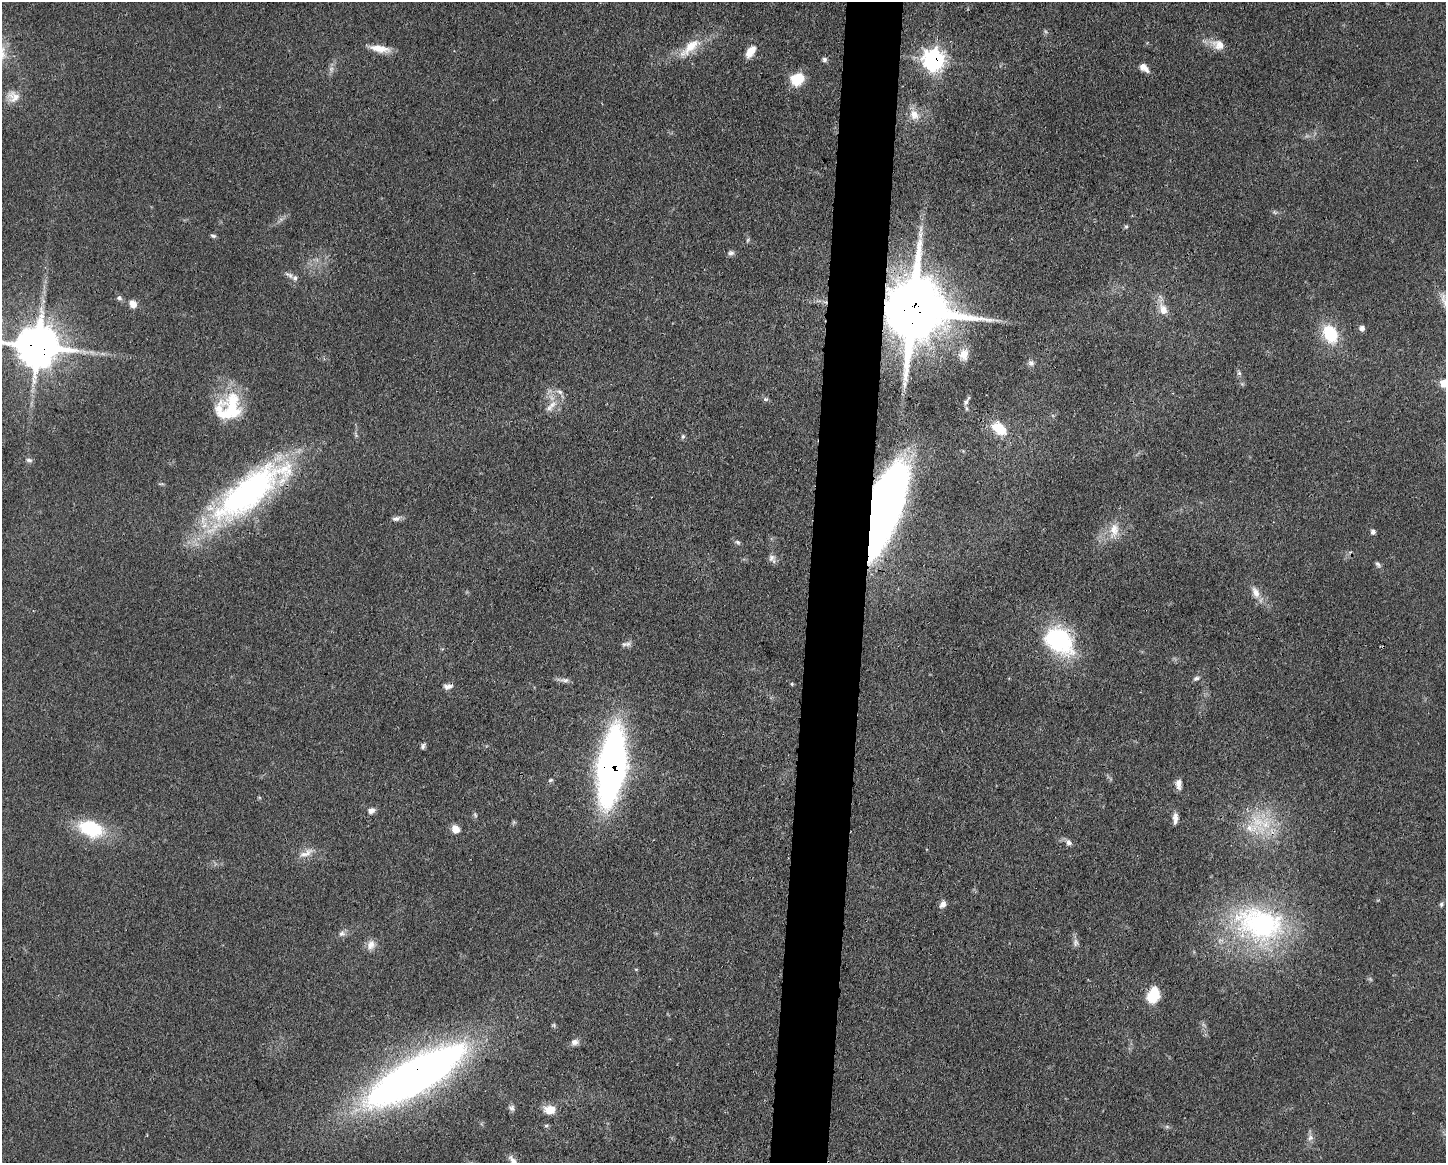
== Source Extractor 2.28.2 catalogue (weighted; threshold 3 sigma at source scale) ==
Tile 5 of 3 x 4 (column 2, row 2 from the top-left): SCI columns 1559-3002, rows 2326-3486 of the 4669 x 4656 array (HDU 1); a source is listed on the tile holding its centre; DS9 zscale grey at full resolution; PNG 1448 x 1165 px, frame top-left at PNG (2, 2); no overlay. Shown black and unused: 4% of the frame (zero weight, under 3 of 4 exposures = <1% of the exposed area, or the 3 px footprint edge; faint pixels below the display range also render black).
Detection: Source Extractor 2.28.2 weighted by HDU 2 'WHT'; one run over the whole footprint, this tile lists its part. Background 0.0609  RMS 0.0043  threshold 0.0192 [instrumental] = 3 sigma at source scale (4.5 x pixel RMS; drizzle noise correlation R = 1.50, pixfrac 1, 0.05/0.05 arcsec/px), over >= 5 px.
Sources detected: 83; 2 too faint to see at this stretch — not listed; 4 inside a brighter listed object's ellipse — not listed separately; the other 77 listed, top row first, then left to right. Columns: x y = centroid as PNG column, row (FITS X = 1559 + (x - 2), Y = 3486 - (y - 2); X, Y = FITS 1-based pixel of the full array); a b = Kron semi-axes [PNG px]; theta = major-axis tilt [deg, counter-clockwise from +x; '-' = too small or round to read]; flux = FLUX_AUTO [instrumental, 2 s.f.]
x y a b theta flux
1218 45 17 14 -25 5.2
690 47 38 12 42 11
380 49 25 8 -10 6.1
749 52 12 10 57 4.1
824 59 6 6 - 1.2
934 60 9 8 - 220
1144 68 12 7 -41 3
331 69 9 6 -80 1.6
797 79 11 9 31 16
13 97 18 15 -32 5
914 115 16 13 -55 5.7
1126 227 5 5 - 0.66
213 236 8 4 -7 0.82
748 240 6 4 60 0.7
731 253 9 7 4 1.4
289 275 14 6 -31 1.7
119 298 7 7 - 1.1
133 304 8 7 - 3.7
1163 310 15 10 -62 4.8
912 311 19 18 - 5000
1362 328 6 6 - 1.5
1330 334 21 14 -65 19
37 346 14 12 -7 1600
964 354 15 12 75 4.3
1031 363 8 8 - 1.5
1239 373 6 5 - 0.82
1444 383 6 5 - 7.6
904 384 10 5 -86 1.7
560 392 10 6 -18 1.7
765 399 7 5 17 0.75
967 401 12 4 60 1.2
552 405 13 8 32 3.7
966 408 6 4 -71 0.64
230 409 37 27 61 26
999 428 14 10 -39 13
683 436 6 5 - 0.76
29 460 8 5 -14 1.2
249 492 101 33 37 130
883 510 62 19 70 670
396 518 12 6 13 1.7
1114 530 22 12 81 6.8
1373 532 6 5 - 1.1
738 542 7 5 -39 0.92
771 558 10 8 65 1.9
1378 564 9 5 -43 1.1
1256 592 16 10 -68 4.3
1059 640 39 27 -41 44
628 644 9 7 1 1.6
1196 678 8 6 19 1.2
565 680 14 6 -3 1.8
792 684 5 4 - 0.47
448 686 12 6 6 2.1
423 746 8 5 76 1
611 767 47 15 82 320
550 780 7 4 27 0.71
1178 784 12 7 -89 2.6
371 811 9 7 28 2
1175 818 14 6 89 2.5
91 828 31 19 -18 24
1254 828 43 15 -8 17
455 829 8 7 - 4.7
1069 842 8 7 - 1.7
306 853 22 9 27 4.1
943 904 10 7 53 2.1
1441 904 6 5 - 0.76
1260 924 69 45 -17 83
342 933 9 8 - 1.7
1075 943 11 7 85 1.7
371 945 14 11 70 3.3
1153 995 16 12 67 13
575 1042 9 8 - 1.9
415 1076 91 25 30 370
512 1108 9 8 - 1.4
550 1110 15 11 4 5.5
546 1126 6 4 1 0.64
1310 1138 9 7 47 1.8
512 1160 15 7 -51 2.4
Overlapping masked pixels (flux is a lower limit): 8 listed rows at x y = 934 60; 912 311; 37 346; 249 492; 883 510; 1059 640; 611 767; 415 1076
Isophote crosses this tile's border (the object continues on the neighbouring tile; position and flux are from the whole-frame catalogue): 3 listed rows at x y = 37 346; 1444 383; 512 1160